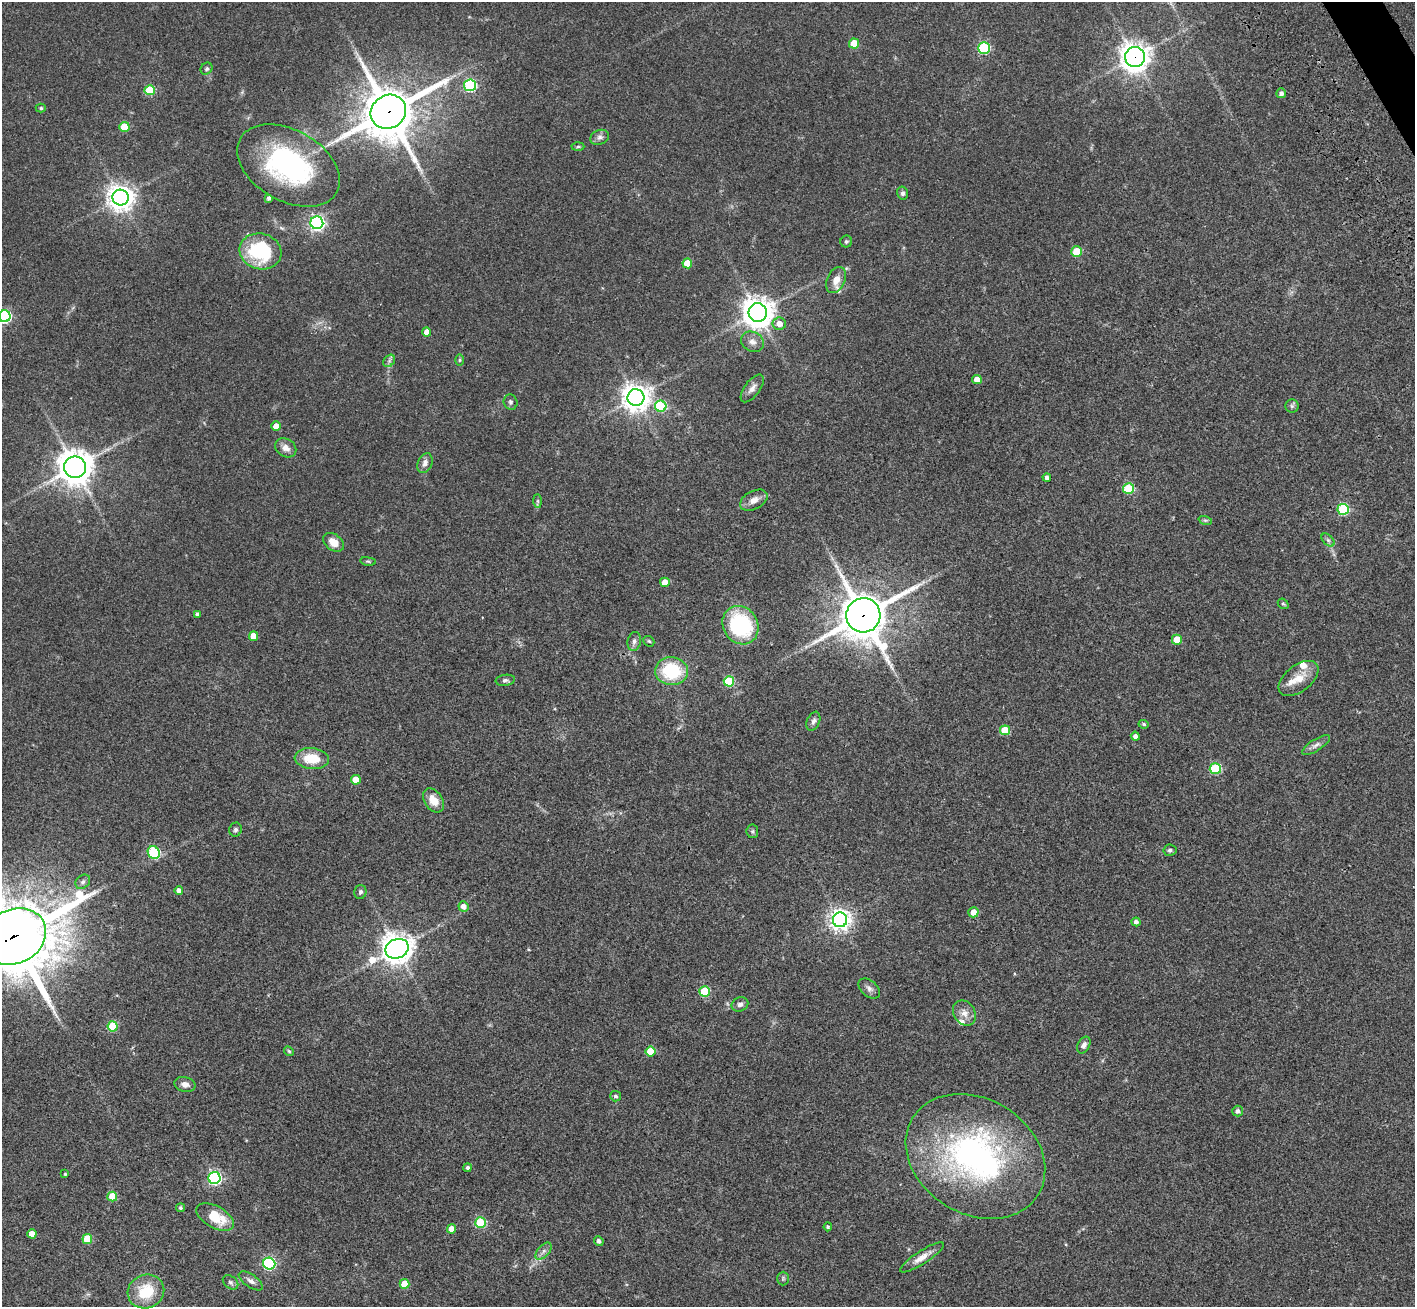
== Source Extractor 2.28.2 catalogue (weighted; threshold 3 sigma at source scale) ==
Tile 10 of 4 x 4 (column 2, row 3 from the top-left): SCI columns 1575-2987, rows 1746-3050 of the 5971 x 5965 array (HDU 1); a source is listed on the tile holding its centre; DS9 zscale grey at full resolution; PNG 1417 x 1309 px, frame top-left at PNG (2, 2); each listed source drawn as its Kron ellipse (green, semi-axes under 4 px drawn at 4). Shown black and unused: <1% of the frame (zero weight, under 3 of 4 exposures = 9% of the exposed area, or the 3 px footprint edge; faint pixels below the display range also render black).
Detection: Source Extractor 2.28.2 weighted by HDU 2 'WHT'; one run over the whole footprint, this tile lists its part. Background 0.0324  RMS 0.0051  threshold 0.0228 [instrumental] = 3 sigma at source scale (4.5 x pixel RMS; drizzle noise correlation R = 1.50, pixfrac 1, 0.05/0.05 arcsec/px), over >= 5 px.
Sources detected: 119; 4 inside a brighter listed object's ellipse — not listed separately; the other 115 listed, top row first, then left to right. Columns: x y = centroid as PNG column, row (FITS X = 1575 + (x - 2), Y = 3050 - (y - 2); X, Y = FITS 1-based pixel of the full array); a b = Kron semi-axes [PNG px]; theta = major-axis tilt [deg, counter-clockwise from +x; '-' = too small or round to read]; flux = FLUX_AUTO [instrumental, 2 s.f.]
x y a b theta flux
854 44 5 5 - 14
984 48 6 5 - 46
1135 57 10 10 - 480
207 69 6 5 - 0.95
470 85 6 6 - 63
150 90 5 5 - 23
1281 93 5 5 - 1.6
41 108 5 4 - 0.7
388 112 18 16 33 2200
124 127 5 5 - 15
600 137 9 7 20 1.9
578 147 6 4 2 0.7
288 166 55 35 -29 80
903 193 6 5 - 1.2
121 198 8 8 - 510
269 198 4 3 - 1.3
317 223 6 6 - 140
846 242 6 6 - 0.98
260 251 21 18 -15 37
1077 252 5 5 - 17
687 263 5 5 - 12
836 280 14 9 64 4.6
758 313 9 9 - 670
5 316 6 6 - 69
779 324 6 6 - 3.9
427 332 4 4 - 4.6
752 342 12 9 -30 3
459 360 6 4 89 0.58
389 361 7 5 46 1.1
977 380 5 4 - 5.4
752 388 16 7 53 2.9
636 397 8 8 - 560
510 402 8 7 - 1.2
661 406 6 5 - 34
1292 406 6 6 - 1
276 426 4 4 - 4.7
286 448 11 9 -33 3.4
425 463 10 7 66 2.4
75 467 11 11 - 840
1047 478 4 4 - 1.5
1129 489 5 5 - 33
754 500 15 9 28 3.7
538 501 7 4 -89 0.86
1343 509 6 5 - 40
1205 520 7 4 -18 0.79
1328 540 8 4 -45 1.2
333 542 11 8 -36 5
368 561 8 3 -9 0.66
665 582 5 4 - 8
1283 604 6 4 -40 0.69
197 614 4 3 - 1.1
863 615 17 17 - 1700
740 625 20 17 -58 41
253 636 4 4 - 6.1
1177 640 5 5 - 8.1
634 641 10 6 79 1.8
649 641 6 4 -42 0.72
671 671 16 14 -3 27
1298 678 23 13 38 7.6
505 680 9 5 6 1.2
729 681 5 5 - 27
813 721 10 6 68 1.6
1144 724 5 4 - 0.76
1005 730 5 5 - 11
1135 736 4 4 - 1.8
1316 745 16 5 32 2.2
312 759 17 10 -5 12
1215 769 5 5 - 36
356 780 5 5 - 9
433 800 13 9 -56 5.9
235 830 7 6 - 1.1
752 831 7 6 - 0.92
1170 850 6 5 - 1
154 853 6 5 - 48
83 882 8 6 45 1.3
179 890 4 4 - 1.8
360 892 7 6 - 1.3
463 906 5 5 - 3.1
973 912 5 5 - 5.1
840 920 7 7 - 280
1136 922 4 4 - 1.6
14 937 33 27 27 3800
397 949 12 9 22 660
869 988 12 8 -40 2.1
704 991 5 5 - 23
740 1004 8 7 - 1.7
964 1013 13 10 -56 3.8
113 1026 5 5 - 23
1084 1045 9 6 63 1.8
289 1051 5 4 - 0.61
650 1051 5 5 - 14
185 1084 11 7 -13 2.6
616 1096 5 5 - 1.1
1237 1111 5 5 - 1.4
975 1156 74 57 -31 140
468 1168 4 4 - 1.1
65 1174 3 3 - 0.6
214 1178 6 6 - 88
112 1197 5 5 - 15
180 1208 4 4 - 0.85
215 1217 20 11 -29 12
480 1223 5 5 - 29
828 1227 4 3 - 0.72
451 1229 5 4 - 5.7
32 1234 4 4 - 5.7
87 1239 5 5 - 17
599 1241 5 4 - 1.3
544 1251 10 5 48 1.9
922 1257 25 6 33 4.7
269 1264 6 6 - 65
783 1278 7 5 89 0.87
251 1281 14 6 -34 2.1
231 1282 8 6 -39 1.3
404 1284 5 5 - 9.1
146 1292 18 16 22 16
Overlapping masked pixels (flux is a lower limit): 4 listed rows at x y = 1135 57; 388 112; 863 615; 14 937
Isophote crosses this tile's border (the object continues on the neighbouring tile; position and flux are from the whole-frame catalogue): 2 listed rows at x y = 5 316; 14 937